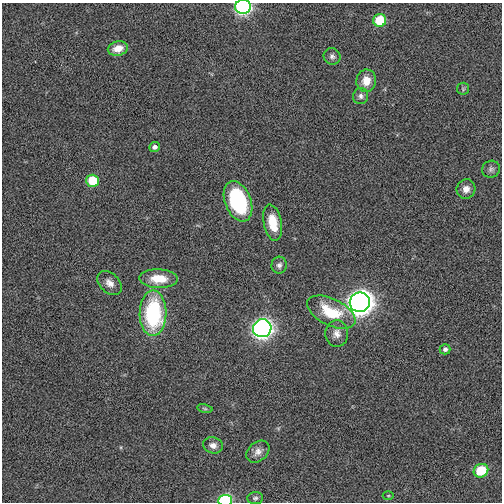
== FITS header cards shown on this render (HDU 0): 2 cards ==
NAXIS1  =                  500
NAXIS2  =                  500

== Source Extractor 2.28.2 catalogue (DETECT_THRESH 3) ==
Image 500 x 500 px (HDU 0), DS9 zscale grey, 1 PNG px = 1 image px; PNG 504 x 504 px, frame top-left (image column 1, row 500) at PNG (2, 3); each listed source drawn as its Kron ellipse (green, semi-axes under 4 px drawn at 4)
Background -0.00453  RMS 0.076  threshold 0.228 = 3 sigma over >= 5 px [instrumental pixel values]
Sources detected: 29; all 29 listed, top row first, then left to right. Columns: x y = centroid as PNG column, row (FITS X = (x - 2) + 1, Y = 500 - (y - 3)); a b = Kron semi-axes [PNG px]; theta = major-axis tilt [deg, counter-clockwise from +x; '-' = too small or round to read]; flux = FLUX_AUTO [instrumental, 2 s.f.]
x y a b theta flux
243 7 8 7 - 1000
380 20 6 6 - 180
118 48 10 7 13 59
332 56 9 8 - 19
366 81 11 10 - 68
463 89 6 6 - 9.2
361 96 8 7 - 18
154 147 5 5 - 17
491 169 9 8 - 17
93 181 6 6 - 170
466 189 10 9 - 33
238 201 21 13 -68 490
273 223 18 9 -78 120
279 265 8 7 - 19
159 279 19 9 -2 120
110 283 14 9 -42 38
360 302 10 9 - 4200
331 312 26 13 -26 210
153 313 23 13 89 560
262 328 9 9 - 2100
337 334 13 11 -87 43
445 349 5 5 - 16
205 408 8 4 -9 8.3
213 445 10 8 -14 29
258 452 13 9 40 32
481 471 7 6 - 190
388 496 5 3 - 4.8
255 498 8 6 5 12
225 500 7 5 4 470
At the frame edge (FLAGS 8, measured only in part): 2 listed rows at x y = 243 7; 225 500